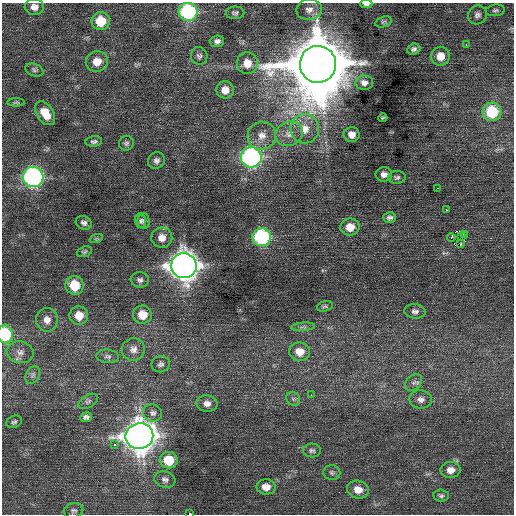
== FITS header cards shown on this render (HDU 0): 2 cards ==
NAXIS1  =                  512 / Axis length
NAXIS2  =                  512 / Axis length

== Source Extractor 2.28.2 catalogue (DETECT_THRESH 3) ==
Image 512 x 512 px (HDU 0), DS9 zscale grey, 1 PNG px = 1 image px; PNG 516 x 516 px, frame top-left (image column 1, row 512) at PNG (2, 3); each listed source drawn as its Kron ellipse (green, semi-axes under 4 px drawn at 4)
Background 0.138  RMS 0.77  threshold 2.31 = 3 sigma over >= 5 px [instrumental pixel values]
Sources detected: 88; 1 with non-positive FLUX_AUTO (blend fragments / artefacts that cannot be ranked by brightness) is neither listed nor drawn; the other 87 listed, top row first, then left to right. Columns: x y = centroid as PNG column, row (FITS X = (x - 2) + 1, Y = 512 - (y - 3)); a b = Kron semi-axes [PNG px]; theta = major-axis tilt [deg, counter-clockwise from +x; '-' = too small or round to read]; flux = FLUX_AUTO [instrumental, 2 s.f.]
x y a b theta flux
366 4 6 3 0 170
34 7 9 8 - 320
309 10 13 10 10 360
495 10 9 6 8 130
188 12 9 9 - 6400
235 13 9 6 2 150
477 15 10 9 - 200
101 21 9 9 - 1400
383 22 8 5 19 100
217 41 7 6 - 190
466 45 3 2 - 110
414 49 7 5 20 160
199 56 9 8 - 170
440 56 9 9 - 610
97 62 11 10 - 660
247 63 11 10 - 640
318 64 18 18 - 520000
34 70 9 6 -22 120
364 83 9 7 -1 400
225 90 9 8 - 520
16 102 9 4 0 84
492 112 9 9 - 2600
45 113 13 8 -57 750
383 118 4 3 - 69
305 129 14 14 - 820
289 134 14 12 25 560
352 135 8 7 - 360
262 136 14 14 - 600
94 141 8 5 7 130
126 143 7 7 - 140
251 157 10 10 - 13000
156 160 8 8 - 210
384 174 8 7 - 260
33 177 10 10 - 14000
397 177 9 6 4 130
437 188 3 2 - 110
446 210 3 3 - 160
389 218 6 5 - 150
141 221 7 5 -75 110
144 221 8 6 -89 140
84 223 8 6 -25 180
350 227 9 8 - 660
465 235 3 2 - 260
461 236 3 3 - 52
262 237 9 9 - 6300
451 237 4 3 - 980
162 238 10 10 - 460
96 239 7 4 19 64
461 244 3 2 - 350
84 252 8 5 22 92
184 266 13 12 - 62000
140 280 9 7 -9 200
75 285 9 9 - 1600
325 306 8 5 16 100
415 311 10 7 -6 200
142 315 9 9 - 880
79 316 9 9 - 760
47 320 11 11 - 420
303 327 12 3 4 120
5 334 9 7 -85 2800
133 349 11 11 - 350
20 352 13 10 -10 400
300 352 10 9 - 660
108 356 11 7 -6 180
161 364 9 8 - 180
33 375 9 6 61 160
413 383 10 7 43 180
311 395 4 2 - 140
293 399 7 6 - 140
421 399 11 9 -9 280
88 401 10 6 31 150
207 403 10 8 -2 320
153 413 9 8 - 210
86 417 6 5 - 150
14 422 8 6 25 120
139 436 14 13 - 72000
114 445 3 3 - 280
312 450 9 7 -3 140
169 460 9 8 - 1500
451 470 10 8 7 410
332 473 8 7 - 140
165 479 10 8 -17 200
266 487 9 7 -2 490
358 490 11 9 -14 540
441 496 7 6 - 120
73 510 10 7 14 150
190 514 3 2 - 2500
At the frame edge (FLAGS 8, measured only in part): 4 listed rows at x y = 366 4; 188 12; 5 334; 190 514
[1 non-positive-flux detection neither listed nor drawn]